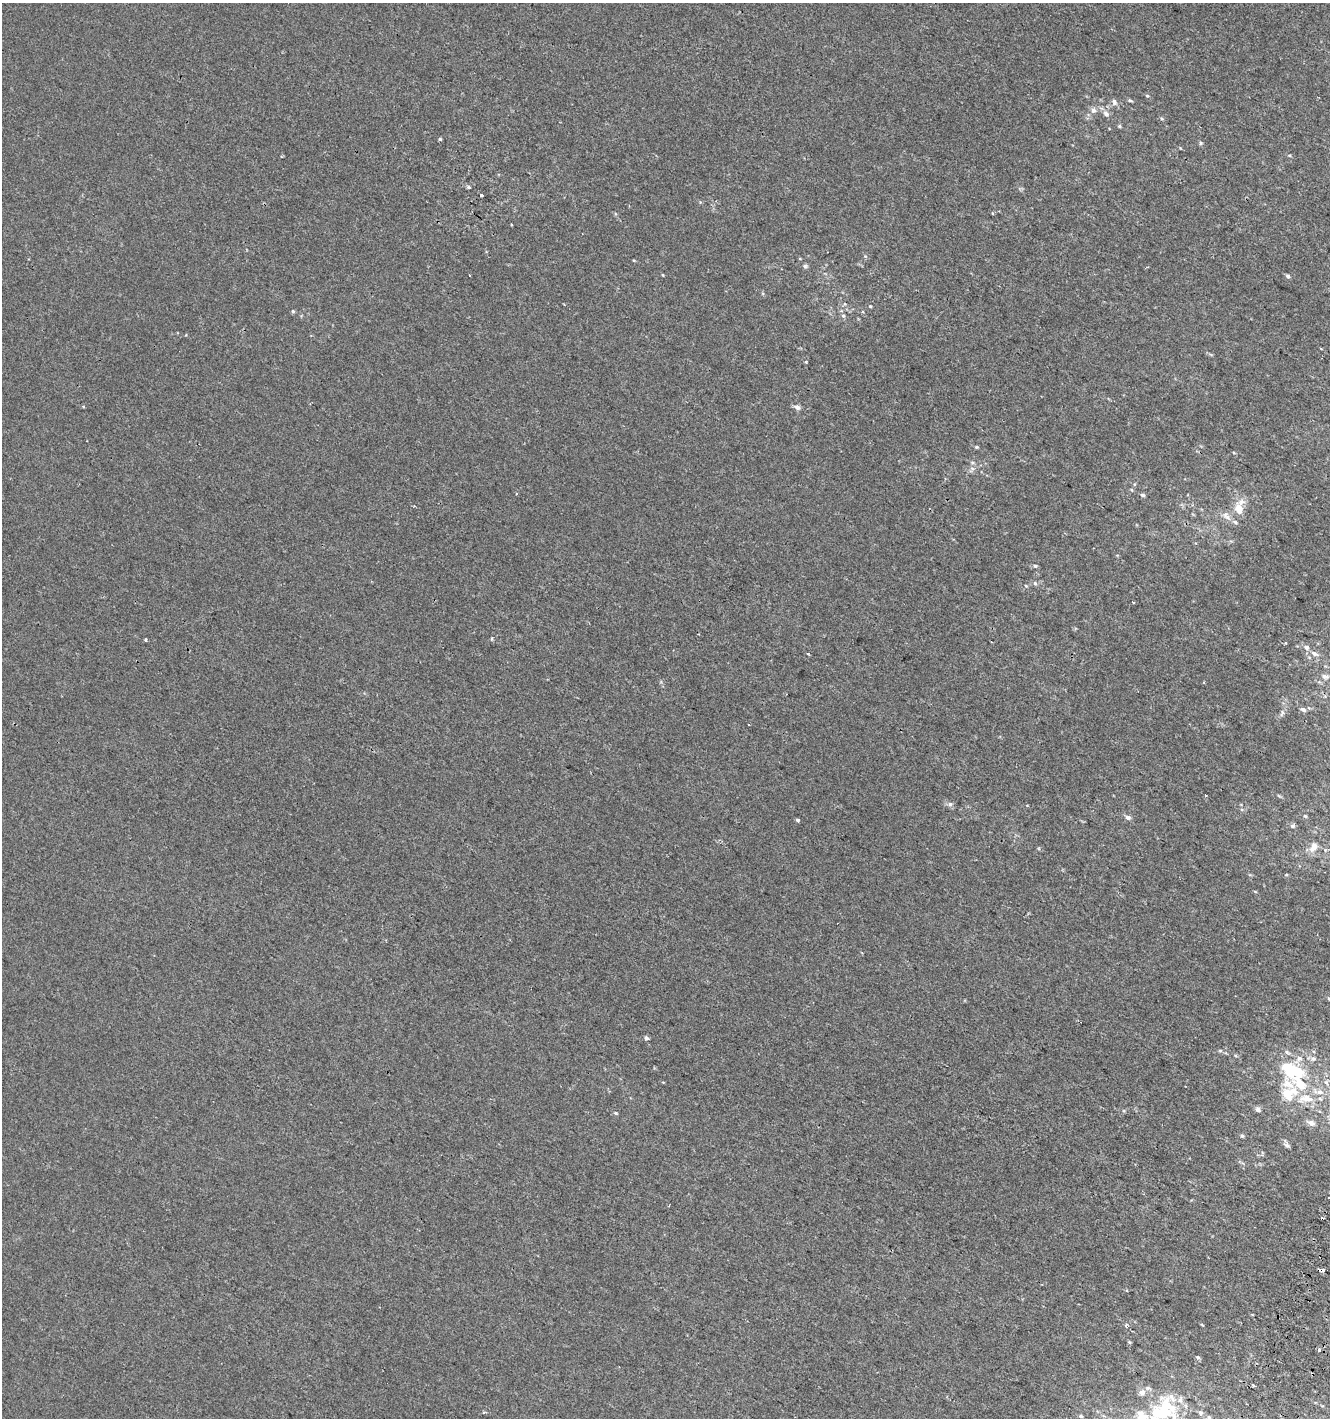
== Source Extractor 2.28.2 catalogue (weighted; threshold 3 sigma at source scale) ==
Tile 6 of 4 x 4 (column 2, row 2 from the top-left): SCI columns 1637-2964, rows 2854-4269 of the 5865 x 5714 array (HDU 1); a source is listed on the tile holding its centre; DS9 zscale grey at full resolution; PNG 1332 x 1420 px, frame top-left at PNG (2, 3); no overlay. Shown black and unused: <1% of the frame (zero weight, under 2 of 3 exposures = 2% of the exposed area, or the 3 px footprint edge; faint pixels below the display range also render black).
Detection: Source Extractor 2.28.2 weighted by HDU 2 'WHT'; one run over the whole footprint, this tile lists its part. Background 3.61e-04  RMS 0.0028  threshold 0.0125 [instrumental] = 3 sigma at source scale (4.5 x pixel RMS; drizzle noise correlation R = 1.50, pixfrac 1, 0.0396/0.0396 arcsec/px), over >= 5 px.
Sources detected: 83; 2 inside a brighter object's white glare — not listed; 9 inside a brighter listed object's ellipse — not listed separately; the other 72 listed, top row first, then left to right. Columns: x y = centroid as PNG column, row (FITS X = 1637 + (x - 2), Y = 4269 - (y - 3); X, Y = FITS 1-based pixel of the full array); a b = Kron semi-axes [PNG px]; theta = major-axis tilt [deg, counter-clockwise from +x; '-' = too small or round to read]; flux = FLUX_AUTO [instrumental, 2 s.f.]
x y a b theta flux
1147 96 5 4 - 0.35
1130 100 7 4 -21 0.39
1114 102 10 7 -71 0.92
1093 110 8 7 - 1.2
1106 114 7 6 - 1.1
1162 119 5 3 - 0.31
1119 126 5 4 - 0.37
440 139 5 4 - 0.35
1201 143 5 4 - 0.37
468 187 4 4 - 0.67
481 195 4 3 - 2.7
993 213 4 3 - 0.28
805 266 6 5 - 0.52
663 275 4 3 - 0.22
1288 276 5 4 - 0.66
870 306 4 4 - 0.24
293 311 6 4 -67 0.41
843 316 5 5 - 0.44
83 406 5 3 - 0.23
797 407 7 6 - 1.1
977 447 5 4 - 0.37
972 463 7 5 -7 0.5
1132 490 5 3 - 0.26
1143 495 6 4 -5 0.56
1239 509 13 9 -80 3.4
1225 515 10 7 71 1.2
1235 522 9 5 -37 0.78
1035 566 6 5 - 0.57
1035 583 6 5 - 0.48
1026 586 4 3 - 0.28
1133 602 3 2 - 0.54
492 639 4 4 - 0.44
146 640 4 3 - 0.36
1306 647 7 6 - 1.1
808 654 4 2 - 0.27
1314 654 10 6 -26 1.3
1325 676 10 6 -14 1.1
1303 709 8 6 -24 0.8
1282 713 10 5 66 0.84
1206 795 3 2 - 0.32
950 804 7 6 - 0.82
1305 816 5 4 - 0.34
1128 817 7 5 -18 0.91
798 820 4 3 - 0.66
1292 826 7 5 -16 0.66
1313 847 16 9 63 2.5
1286 875 5 3 - 0.24
1329 999 6 4 -46 0.44
646 1038 5 4 - 0.73
1220 1051 6 4 0 0.36
1313 1059 7 7 - 0.98
1289 1069 20 16 -46 9.8
1326 1082 8 6 -62 0.94
1306 1098 24 13 2 6
1258 1109 7 6 - 0.85
1124 1111 5 3 - 0.27
615 1113 6 4 -28 0.38
1311 1123 10 6 -27 1.3
1242 1136 5 5 - 0.47
1287 1145 9 5 -31 0.76
1322 1219 3 3 - 1.6
1322 1270 4 3 - 5.9
1126 1325 5 4 - 0.37
1202 1325 5 3 - 0.23
1129 1342 5 4 - 0.32
1319 1350 3 3 - 0.93
1198 1357 5 5 - 0.5
1253 1385 4 3 - 0.43
1142 1392 10 8 -1 1.5
1200 1412 6 4 17 0.48
1163 1413 33 18 11 18
1081 1416 5 4 - 0.47
Overlapping masked pixels (flux is a lower limit): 2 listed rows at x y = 1322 1219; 1322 1270
Isophote crosses this tile's border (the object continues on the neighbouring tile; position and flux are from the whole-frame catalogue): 2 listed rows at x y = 1329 999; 1163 1413
Unlisted compact peaks at least as high as the median listed source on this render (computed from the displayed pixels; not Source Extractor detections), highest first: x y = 806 362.